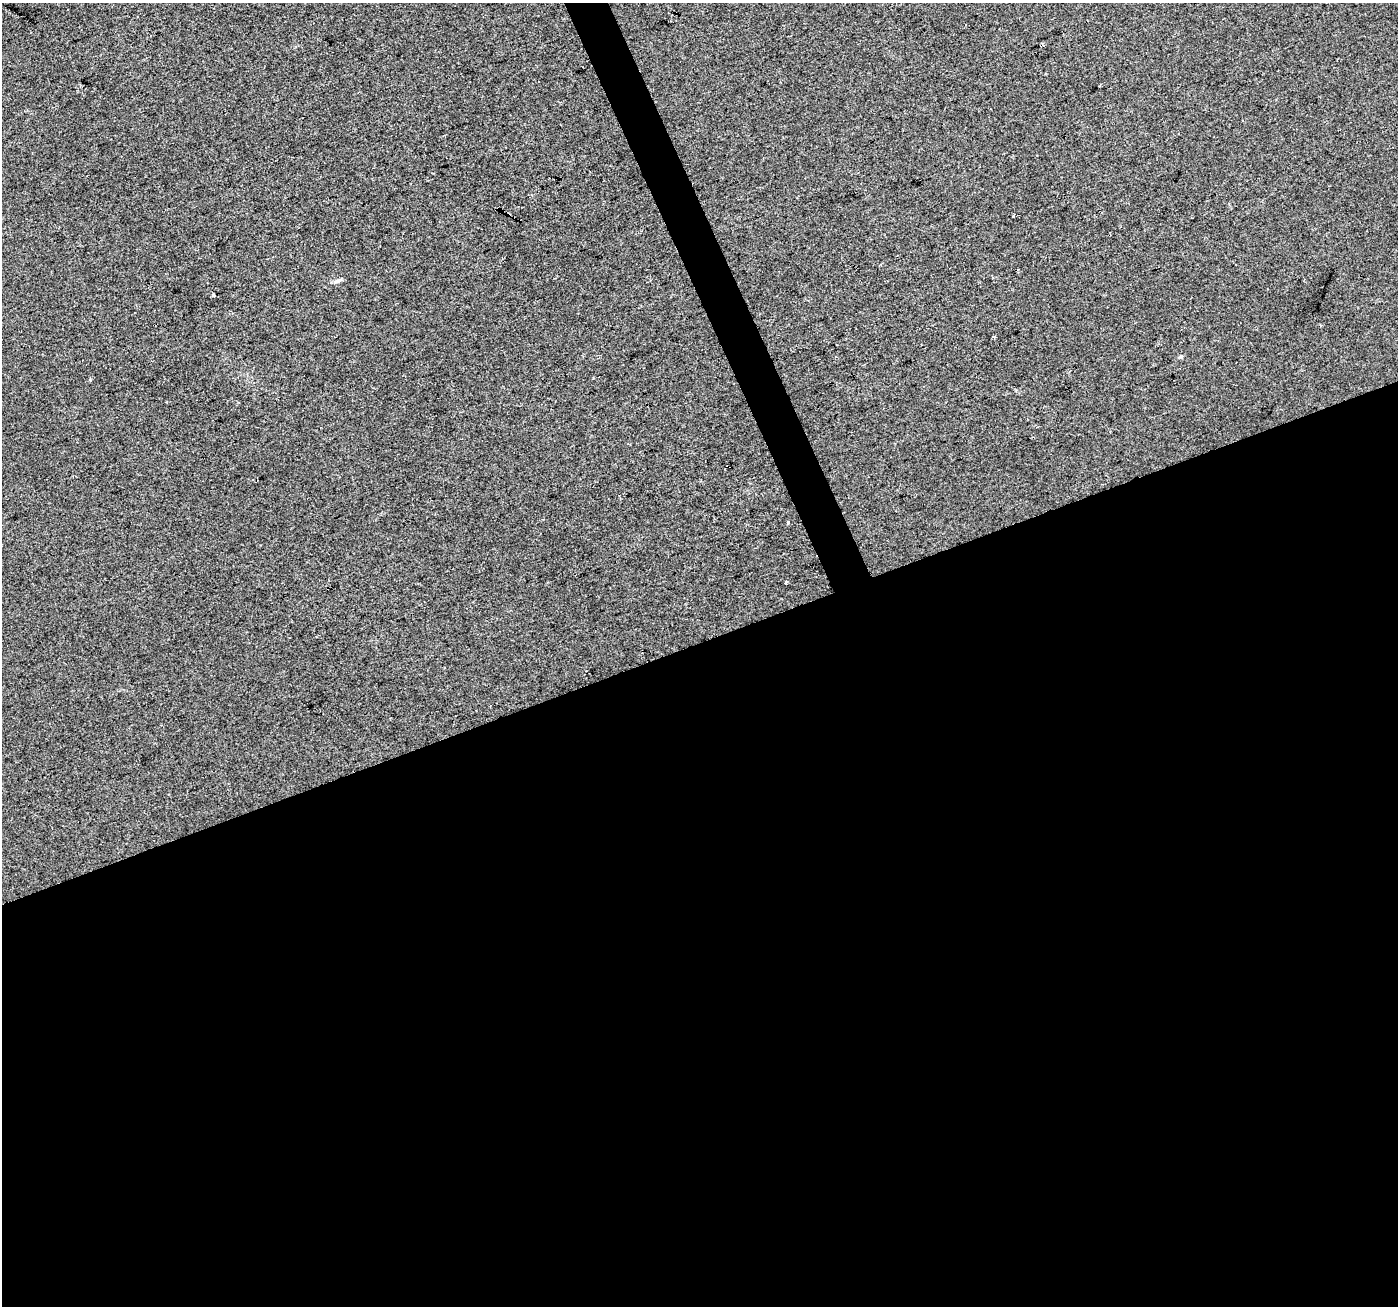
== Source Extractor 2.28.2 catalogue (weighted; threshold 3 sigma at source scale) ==
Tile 15 of 4 x 4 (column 3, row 4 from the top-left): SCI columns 2793-4188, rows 139-1442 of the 5583 x 5434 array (HDU 1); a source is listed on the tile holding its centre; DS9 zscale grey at full resolution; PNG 1400 x 1308 px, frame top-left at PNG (2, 3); no overlay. Shown black and unused: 52% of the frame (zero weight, under 2 of 3 exposures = <1% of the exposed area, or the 3 px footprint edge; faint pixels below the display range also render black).
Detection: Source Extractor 2.28.2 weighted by HDU 2 'WHT'; one run over the whole footprint, this tile lists its part. Background 0.014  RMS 0.0079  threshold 0.0356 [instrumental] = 3 sigma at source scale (4.5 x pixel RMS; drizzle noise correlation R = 1.50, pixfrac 1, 0.0396/0.0396 arcsec/px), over >= 5 px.
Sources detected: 7; all 7 listed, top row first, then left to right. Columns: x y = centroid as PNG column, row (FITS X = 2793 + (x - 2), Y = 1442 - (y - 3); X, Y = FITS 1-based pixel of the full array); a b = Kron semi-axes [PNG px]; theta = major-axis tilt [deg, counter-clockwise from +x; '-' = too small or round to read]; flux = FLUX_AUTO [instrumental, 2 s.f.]
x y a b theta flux
1013 216 3 3 - 4.2
337 281 10 4 25 2.1
213 295 3 3 - 3.1
154 325 3 2 - 0.82
1181 356 6 4 43 1
788 522 3 3 - 3.7
786 582 4 3 - 2.4
Overlapping masked pixels (flux is a lower limit): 1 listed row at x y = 154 325